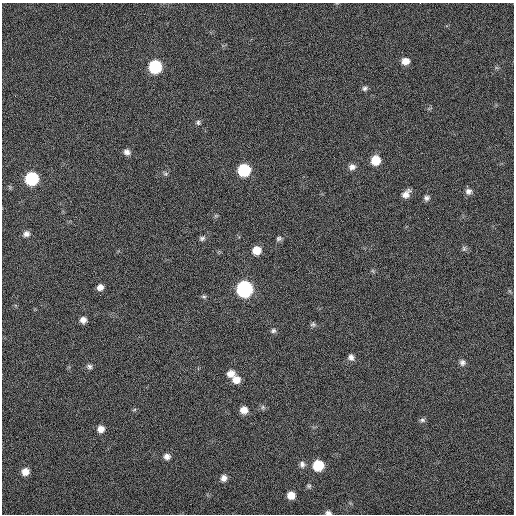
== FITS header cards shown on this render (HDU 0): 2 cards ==
NAXIS1  =                  512 / Axis length
NAXIS2  =                  512 / Axis length

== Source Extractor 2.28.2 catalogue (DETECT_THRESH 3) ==
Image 512 x 512 px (HDU 0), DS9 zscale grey, 1 PNG px = 1 image px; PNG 516 x 516 px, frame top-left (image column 1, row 512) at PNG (2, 3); no overlay
Background 17.2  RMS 3.9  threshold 11.8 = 3 sigma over >= 5 px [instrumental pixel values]
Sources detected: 45; all 45 listed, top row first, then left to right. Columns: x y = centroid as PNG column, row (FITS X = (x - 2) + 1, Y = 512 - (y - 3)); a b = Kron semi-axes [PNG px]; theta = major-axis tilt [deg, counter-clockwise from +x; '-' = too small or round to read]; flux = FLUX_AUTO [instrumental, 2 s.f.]
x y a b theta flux
405 61 8 7 - 2300
155 67 8 8 - 24000
364 88 7 6 - 670
198 122 7 6 - 580
127 152 8 7 - 1200
375 160 8 8 - 5400
352 167 8 8 - 1300
244 170 8 8 - 19000
166 174 7 5 7 510
32 178 8 8 - 26000
468 191 8 8 - 1100
406 194 10 6 49 1800
426 198 7 7 - 770
216 216 7 4 -18 350
26 234 7 7 - 1100
202 238 8 6 10 660
279 239 7 6 - 610
464 248 8 6 76 550
256 250 8 7 - 3500
373 271 6 4 -71 340
100 287 7 6 - 1500
244 289 9 9 - 62000
100 295 2 2 - 150
204 297 7 4 -6 460
83 320 7 6 - 1500
313 324 8 6 -18 600
273 331 7 7 - 640
351 357 8 7 - 1200
462 362 8 8 - 940
89 366 7 6 - 730
231 374 9 8 - 1800
236 380 9 8 - 2500
263 407 7 5 -47 560
134 410 6 3 20 300
244 410 8 7 - 2100
422 420 8 5 -1 590
101 429 8 7 - 1800
167 456 7 7 - 1200
302 464 9 7 -64 960
318 465 8 8 - 8800
25 472 7 7 - 2200
224 478 8 7 - 1300
309 486 7 5 -14 480
291 495 7 7 - 2700
328 513 7 5 -10 750
At the frame edge (FLAGS 8, measured only in part): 1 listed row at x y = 328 513